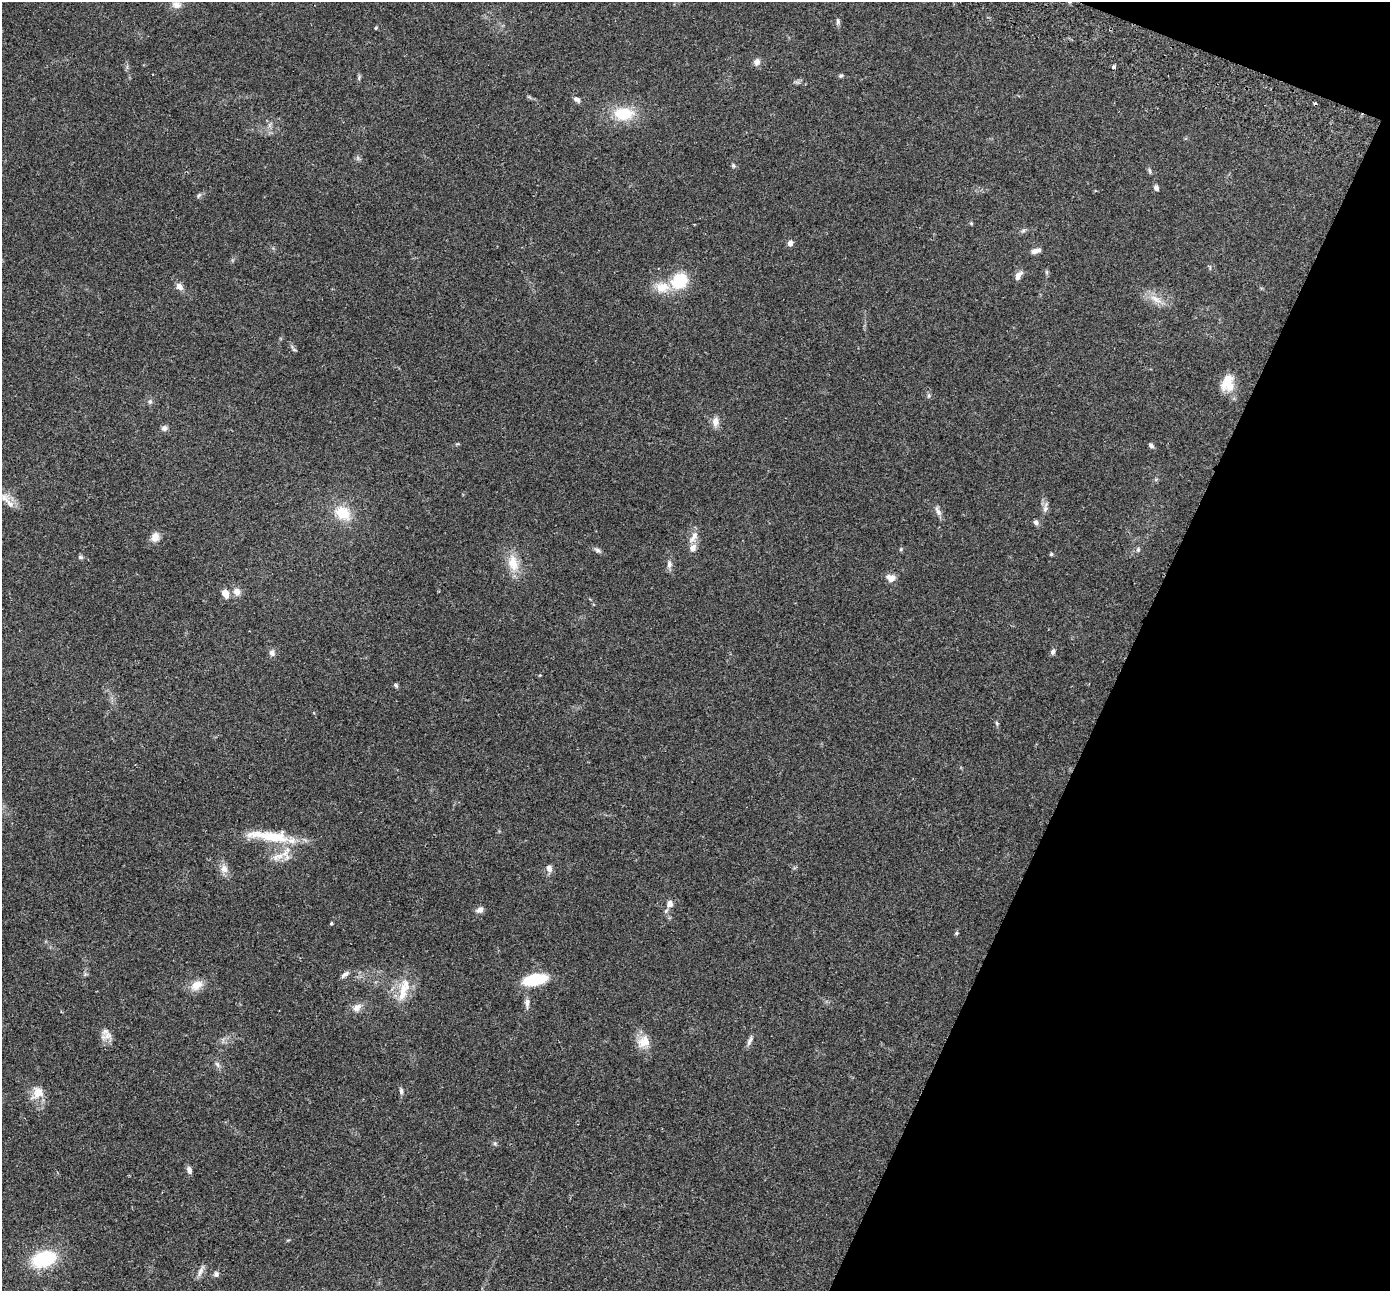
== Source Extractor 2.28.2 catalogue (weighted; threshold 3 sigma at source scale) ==
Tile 8 of 4 x 4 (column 4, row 2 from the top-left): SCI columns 4193-5580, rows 2774-4062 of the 5610 x 5679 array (HDU 1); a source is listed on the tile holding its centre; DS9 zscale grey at full resolution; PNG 1392 x 1293 px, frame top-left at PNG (2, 2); no overlay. Shown black and unused: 20% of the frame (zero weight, under 2 of 3 exposures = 3% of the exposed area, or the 3 px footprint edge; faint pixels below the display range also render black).
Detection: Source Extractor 2.28.2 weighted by HDU 2 'WHT'; one run over the whole footprint, this tile lists its part. Background 0.109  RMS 0.0092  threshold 0.0414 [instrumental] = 3 sigma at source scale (4.5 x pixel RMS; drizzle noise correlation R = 1.50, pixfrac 1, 0.05/0.05 arcsec/px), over >= 5 px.
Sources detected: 81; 1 cosmic-ray / hot-pixel residue — not listed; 6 inside a brighter listed object's ellipse — not listed separately; the other 74 listed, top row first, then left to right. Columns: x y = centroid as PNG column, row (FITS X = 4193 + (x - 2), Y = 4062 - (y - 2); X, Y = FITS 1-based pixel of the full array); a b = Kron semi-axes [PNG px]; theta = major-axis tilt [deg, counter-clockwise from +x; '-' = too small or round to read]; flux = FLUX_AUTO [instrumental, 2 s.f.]
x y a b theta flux
176 5 13 9 -10 6
838 21 10 5 88 2.1
376 28 4 3 - 1.1
757 62 8 8 - 4
1114 67 3 3 - 5.2
841 76 6 5 - 1.4
359 78 9 3 85 1.5
577 99 10 6 -32 3.1
624 114 24 15 1 29
358 158 7 4 -72 1.6
733 166 6 5 - 1.5
1150 171 8 3 -71 1.4
1156 188 6 5 - 2.9
199 195 7 4 59 1.4
971 223 5 4 - 0.92
1023 231 7 4 19 1.6
790 243 4 4 - 7.5
1036 250 12 6 17 4.9
1018 276 12 6 58 4.9
679 281 20 17 42 31
179 286 9 7 -47 4.7
1155 299 20 7 -35 8.6
294 350 6 4 -19 1.1
1227 383 21 14 81 17
150 402 7 5 70 1.9
715 421 12 9 -86 6
164 428 7 7 - 3.1
1151 445 7 5 -28 2
4 498 16 10 -57 6.9
1045 508 13 6 76 3.9
938 511 15 6 -61 3.9
343 513 20 16 -39 22
1036 522 7 6 - 2.6
155 537 11 9 76 7.1
693 537 19 8 53 6.4
901 549 5 3 - 0.99
598 550 9 6 -31 2.5
1138 550 6 5 - 1.5
1051 554 5 4 - 1.1
81 557 7 5 -2 1.6
513 563 25 14 -79 17
669 564 10 7 80 3.6
891 578 12 8 -17 6.3
237 592 10 9 - 6
225 594 10 7 -64 7.1
1053 651 8 5 68 2.4
272 653 8 7 - 3.2
396 685 6 4 -45 1.7
997 723 7 4 -70 1.4
273 837 44 18 -4 35
278 857 24 8 18 11
549 868 10 8 -79 3.9
224 869 11 10 - 6.2
670 904 9 8 - 4.5
479 910 10 7 28 3.8
331 923 4 3 - 1.1
956 933 5 4 - 1.2
345 974 11 5 39 3.1
534 980 22 9 10 45
197 985 18 11 29 9.9
403 991 32 9 82 16
527 1003 14 7 88 4.2
357 1008 11 8 57 5.3
107 1036 19 8 16 5.9
749 1041 14 5 67 3.3
644 1042 15 13 24 13
217 1064 8 5 -60 2.6
401 1091 8 5 -83 2.2
38 1093 18 16 62 12
495 1143 6 4 45 1.4
189 1170 9 6 -72 3.4
44 1259 19 13 17 62
200 1271 12 6 62 4.2
216 1274 7 7 - 2.5